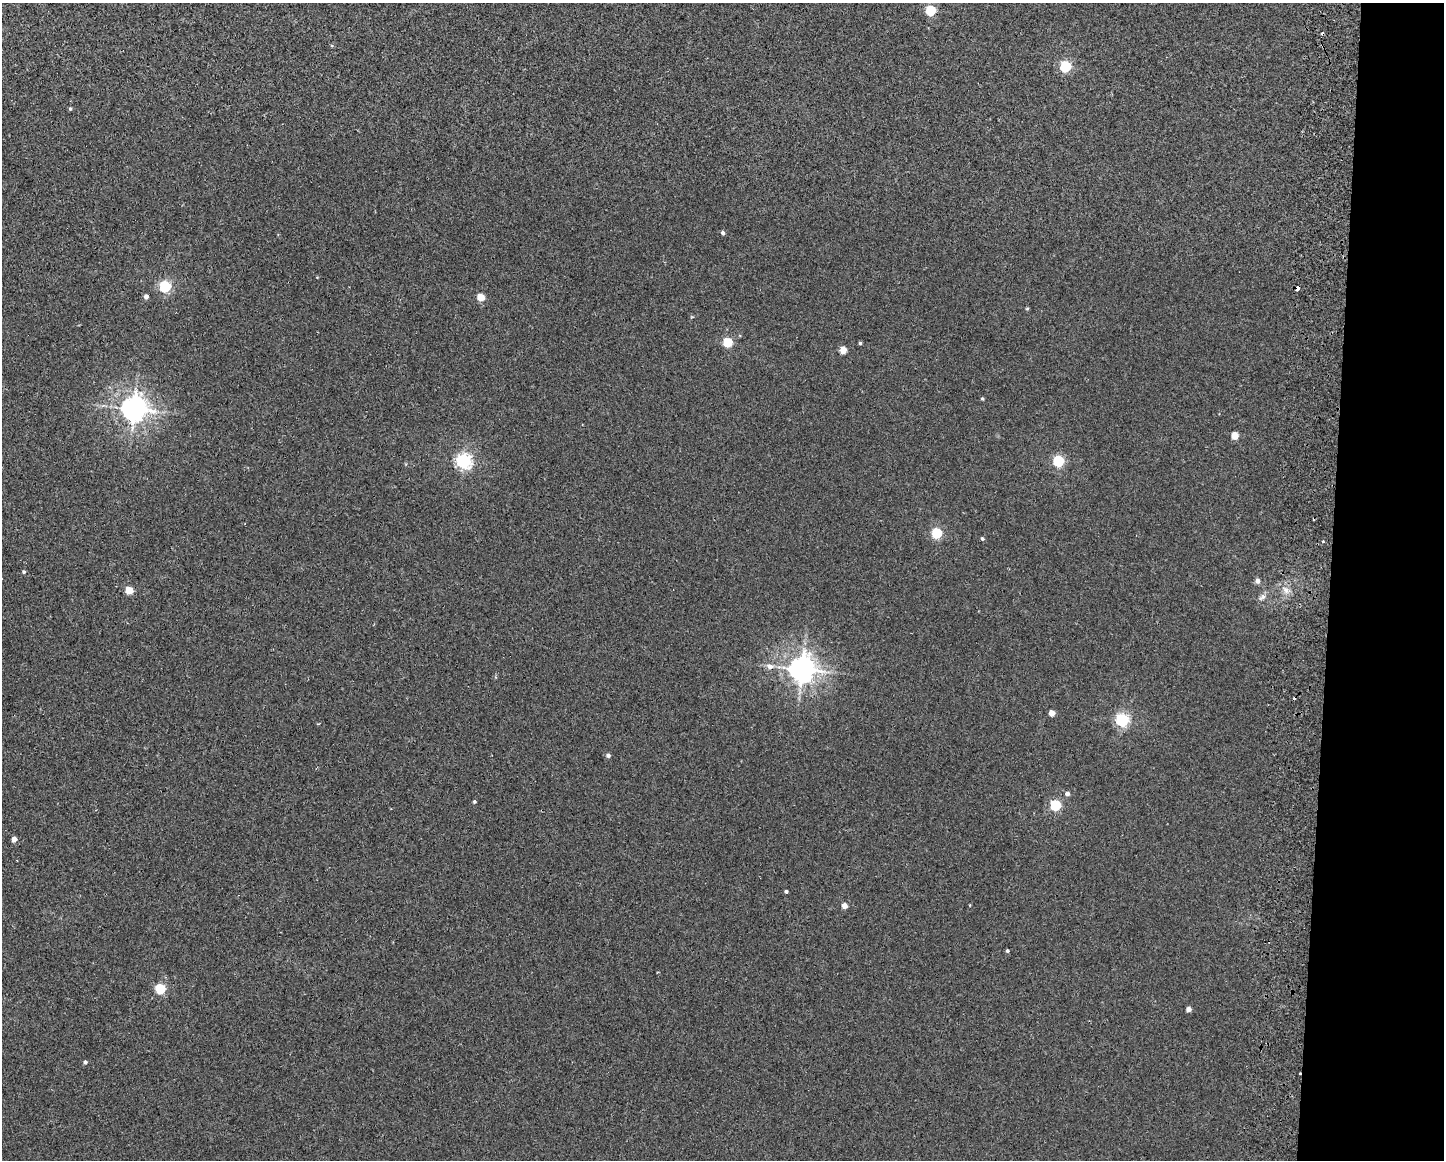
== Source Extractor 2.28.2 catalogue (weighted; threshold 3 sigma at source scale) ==
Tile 9 of 3 x 4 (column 3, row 3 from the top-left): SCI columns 3051-4492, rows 1172-2329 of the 4771 x 4656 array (HDU 1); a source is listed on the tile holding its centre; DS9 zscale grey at full resolution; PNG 1446 x 1162 px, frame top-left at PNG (2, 3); no overlay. Shown black and unused: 8% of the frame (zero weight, under 2 of 3 exposures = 3% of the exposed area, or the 3 px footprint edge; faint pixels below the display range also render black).
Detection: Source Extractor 2.28.2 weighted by HDU 2 'WHT'; one run over the whole footprint, this tile lists its part. Background 0.0271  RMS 0.0067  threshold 0.03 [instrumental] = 3 sigma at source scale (4.5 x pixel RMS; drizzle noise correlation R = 1.50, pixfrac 1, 0.05/0.05 arcsec/px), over >= 5 px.
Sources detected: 43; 4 cosmic-ray / hot-pixel residue — not listed; the other 39 listed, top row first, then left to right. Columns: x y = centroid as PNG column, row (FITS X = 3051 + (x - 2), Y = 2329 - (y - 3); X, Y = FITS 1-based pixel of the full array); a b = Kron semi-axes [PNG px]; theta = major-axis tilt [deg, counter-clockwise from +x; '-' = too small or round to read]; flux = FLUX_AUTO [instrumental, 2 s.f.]
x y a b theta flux
931 10 5 5 - 48
1065 66 5 5 - 71
70 109 4 4 - 0.89
723 233 4 4 - 1.6
165 286 5 5 - 82
1297 288 4 3 - 4.9
146 296 5 4 - 2.5
481 297 5 4 - 14
1027 308 5 3 - 0.59
728 342 5 5 - 32
860 343 3 3 - 1.1
843 350 5 4 - 12
982 398 4 4 - 0.78
134 409 8 7 - 670
1235 435 5 4 - 13
464 461 6 6 - 170
1058 461 5 5 - 73
937 533 6 5 - 44
982 539 4 4 - 1.2
24 572 4 4 - 1
1257 581 5 4 - 3.1
129 590 5 4 - 18
1286 590 7 6 - 2.5
1262 597 12 6 43 2.4
770 666 9 7 -13 3.6
802 669 8 8 - 720
1052 713 4 4 - 7
1122 720 6 5 - 110
608 755 5 4 - 1.8
1067 793 4 4 - 2.6
474 801 4 4 - 0.91
1055 805 5 5 - 52
14 839 4 4 - 4.6
786 891 3 3 - 1.2
844 906 4 4 - 6
1007 951 4 4 - 0.89
160 989 5 5 - 45
1188 1009 4 4 - 4.1
85 1062 4 4 - 1.4
Overlapping masked pixels (flux is a lower limit): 1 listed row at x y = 1297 288